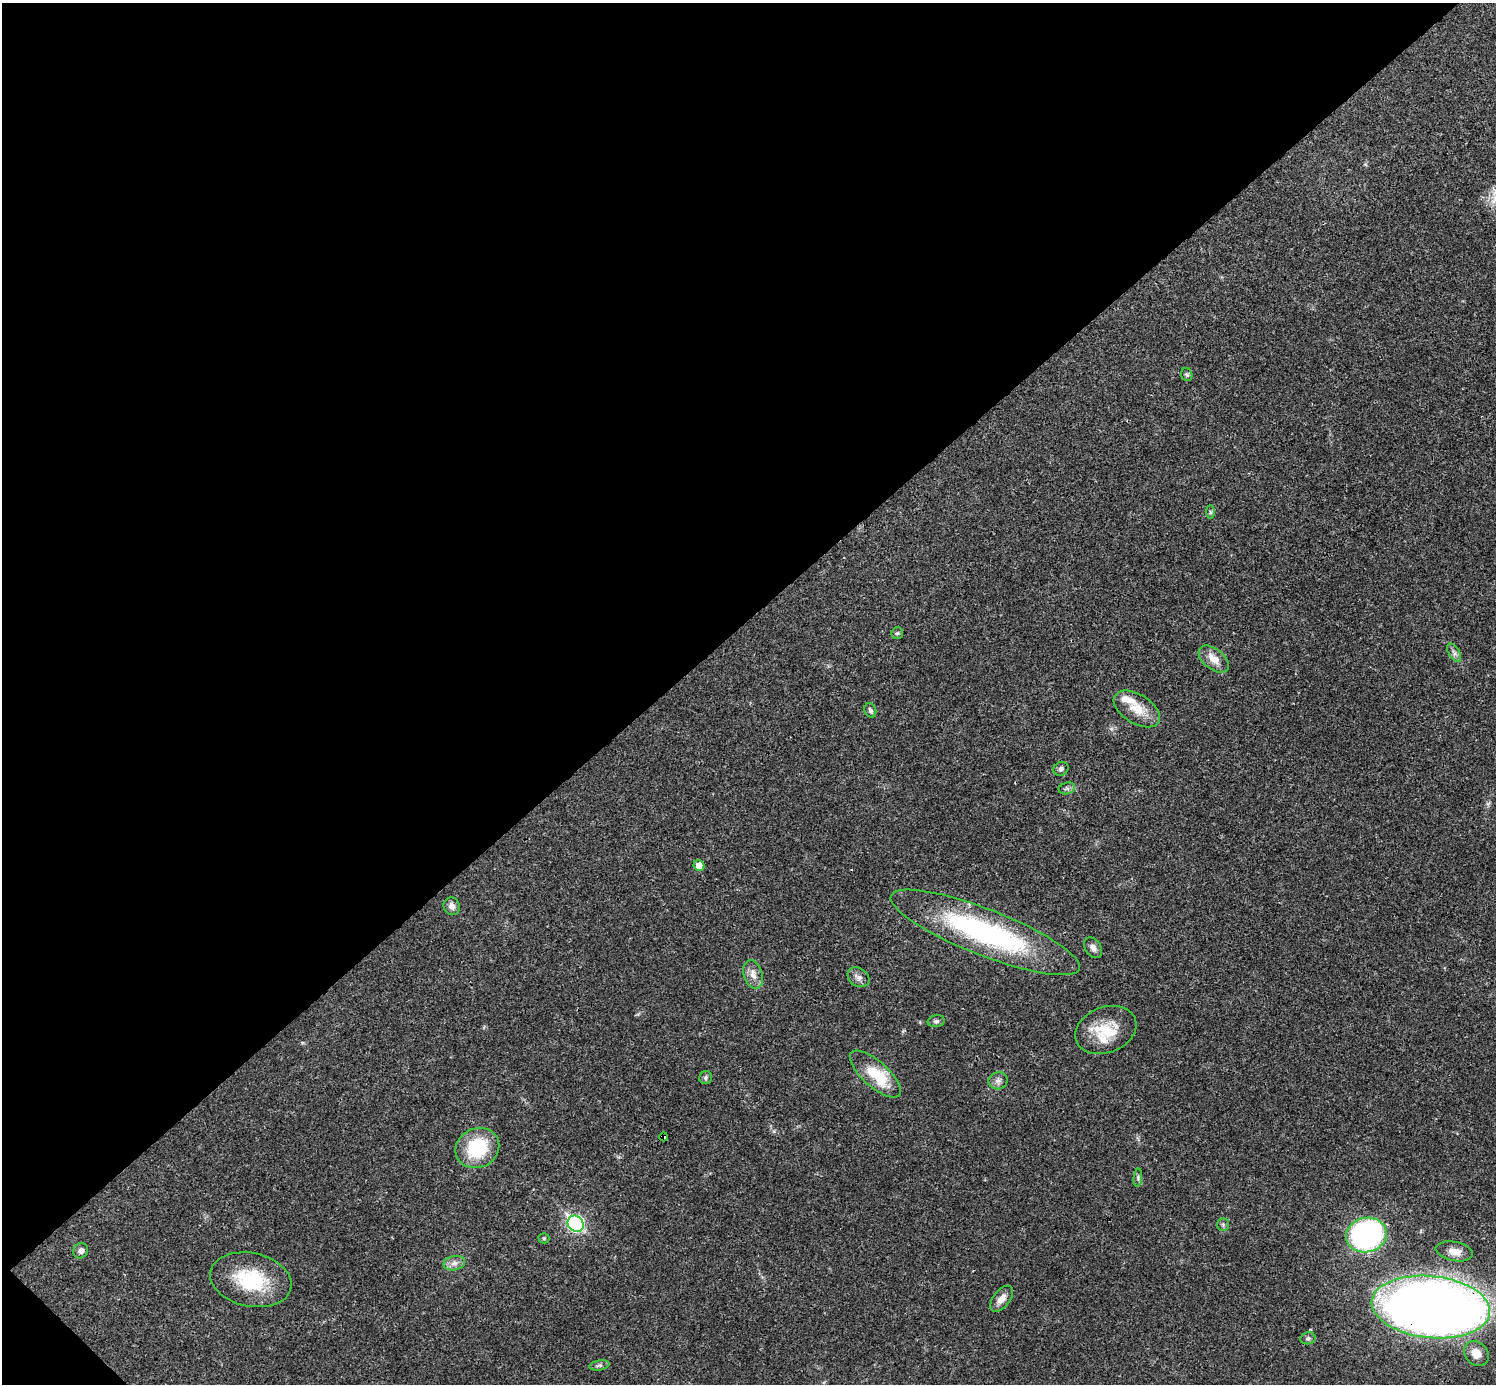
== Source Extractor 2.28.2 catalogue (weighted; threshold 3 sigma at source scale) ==
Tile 5 of 4 x 4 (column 1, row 2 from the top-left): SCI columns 1-1494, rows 2920-4301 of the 5981 x 5981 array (HDU 1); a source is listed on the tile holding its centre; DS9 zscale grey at full resolution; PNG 1498 x 1386 px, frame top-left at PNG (2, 3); each listed source drawn as its Kron ellipse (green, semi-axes under 4 px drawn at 4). Shown black and unused: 45% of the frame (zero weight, under 3 of 4 exposures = <1% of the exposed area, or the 3 px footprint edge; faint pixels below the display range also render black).
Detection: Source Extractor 2.28.2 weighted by HDU 2 'WHT'; one run over the whole footprint, this tile lists its part. Background 0.0207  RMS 0.0023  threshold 0.0101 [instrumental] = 3 sigma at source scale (4.5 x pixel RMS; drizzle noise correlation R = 1.50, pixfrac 1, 0.05/0.05 arcsec/px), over >= 5 px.
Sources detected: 38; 2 inside a brighter listed object's ellipse — not listed separately; the other 36 listed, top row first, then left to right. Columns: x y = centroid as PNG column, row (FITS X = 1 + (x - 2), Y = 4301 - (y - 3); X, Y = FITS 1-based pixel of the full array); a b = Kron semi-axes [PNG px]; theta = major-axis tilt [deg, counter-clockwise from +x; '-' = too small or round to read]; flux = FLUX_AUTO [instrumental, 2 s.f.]
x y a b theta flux
1187 374 6 5 - 0.4
1210 512 7 4 -89 0.37
897 633 6 5 - 0.37
1454 653 10 5 -57 0.8
1214 659 17 10 -38 2.7
1137 709 26 14 -32 4.7
870 710 7 5 -69 0.64
1061 769 8 6 33 0.6
1067 788 8 5 15 0.62
699 866 5 5 - 2.6
452 906 9 8 - 1.2
985 932 101 23 -21 45
1093 948 11 7 -56 1.1
753 974 15 9 -73 1.9
858 977 12 9 -36 1.1
936 1021 8 6 8 0.6
1106 1030 31 23 21 7.7
875 1074 32 13 -42 9
705 1077 6 6 - 0.49
998 1081 9 8 - 1
664 1137 4 4 - 2
477 1148 22 19 27 12
1138 1178 9 3 86 0.42
576 1224 8 7 - 49
1223 1224 6 5 - 0.43
1366 1235 20 17 12 56
544 1238 5 5 - 0.29
81 1251 8 7 - 0.97
1454 1251 19 9 -11 2.2
454 1263 11 7 12 1.2
251 1280 41 26 -12 14
1002 1299 15 8 52 1.8
1431 1307 59 31 -6 340
1308 1338 7 6 - 0.51
1476 1353 14 11 -48 2.6
599 1365 10 5 10 0.59
Overlapping masked pixels (flux is a lower limit): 2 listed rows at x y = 664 1137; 1431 1307